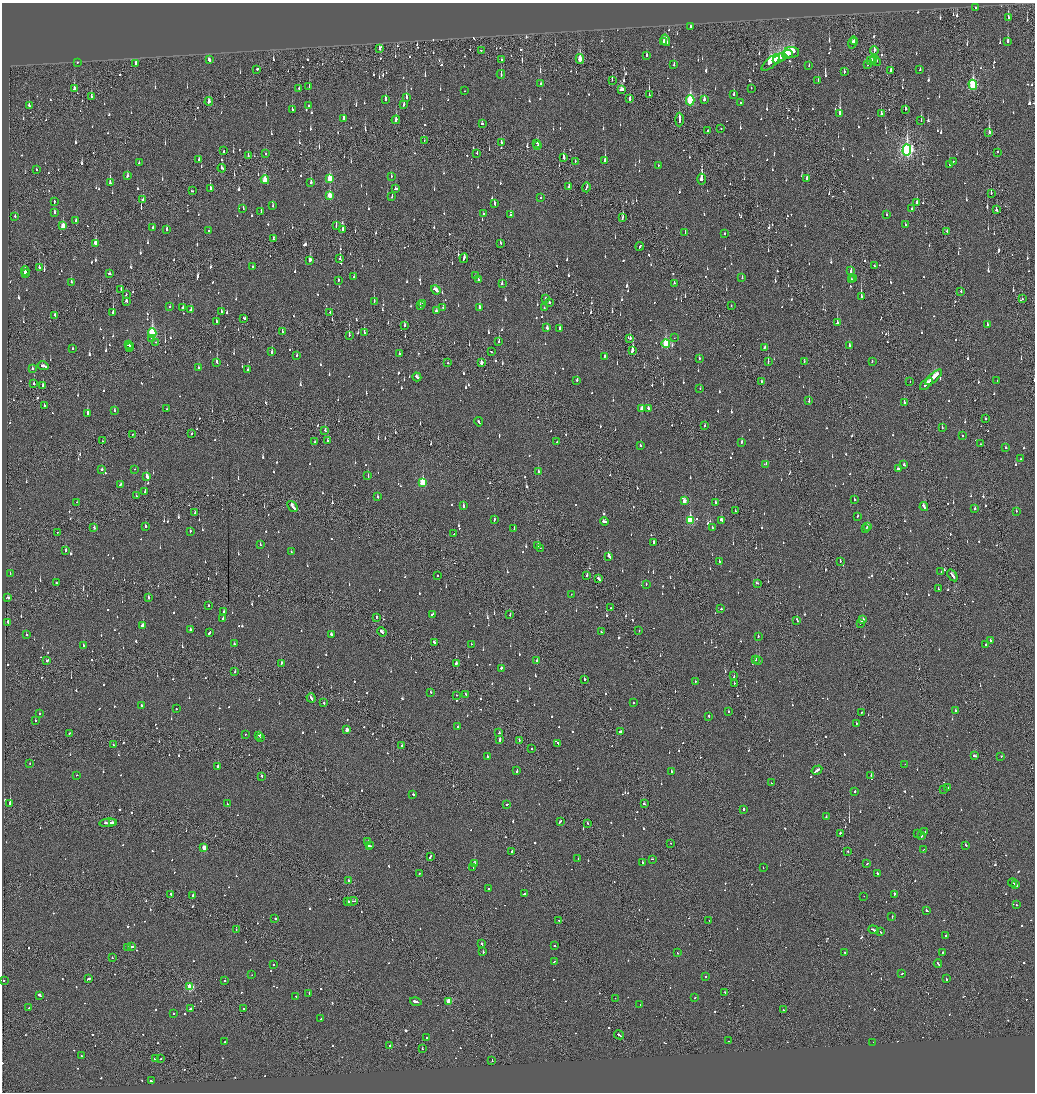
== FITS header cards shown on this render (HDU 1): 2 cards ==
NAXIS1  =                 2065
NAXIS2  =                 2180

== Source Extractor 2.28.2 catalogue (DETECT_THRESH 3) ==
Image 2065 x 2180 px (HDU 1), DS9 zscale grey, zoomed out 1/2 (1 PNG px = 2 x 2 image px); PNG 1037 x 1094 px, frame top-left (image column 1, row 2179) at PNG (2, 3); each listed source drawn as its Kron ellipse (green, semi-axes under 4 px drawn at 4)
Background -0.138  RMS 0.073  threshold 0.22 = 3 sigma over >= 5 px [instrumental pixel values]
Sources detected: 1610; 67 cannot appear on this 1/2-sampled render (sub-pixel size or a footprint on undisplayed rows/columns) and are neither listed nor drawn; of the other 1543, the 500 brightest by FLUX_AUTO listed and drawn (1043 fainter detections omitted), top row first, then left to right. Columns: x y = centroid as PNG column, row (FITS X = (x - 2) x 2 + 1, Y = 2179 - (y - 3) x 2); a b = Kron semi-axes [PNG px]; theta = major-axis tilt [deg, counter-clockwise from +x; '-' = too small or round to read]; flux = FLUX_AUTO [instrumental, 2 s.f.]
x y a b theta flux
975 8 2 1 - 190
1008 18 4 2 - 120
691 26 3 2 - 350
666 40 6 2 -74 240
1007 41 4 2 - 230
664 42 3 2 - 260
853 42 6 2 77 130
855 42 3 2 - 150
379 49 2 2 - 67
481 50 2 2 - 120
874 50 4 2 - 100
791 52 8 5 1 760
788 54 5 3 - 630
646 55 3 2 - 91
783 57 4 3 - 620
580 59 5 2 - 340
779 59 6 2 29 950
209 60 3 2 - 200
501 60 4 1 - 100
870 60 3 3 - 100
874 60 3 2 - 110
876 61 6 4 -54 180
77 62 2 1 - 66
771 62 11 4 40 1000
135 64 4 2 - 210
674 65 3 2 - 180
809 65 3 2 - 95
867 65 3 2 - 66
257 69 2 2 - 270
920 70 2 2 - 130
891 71 3 2 - 180
844 72 3 2 - 73
501 74 4 2 - 100
612 80 3 1 - 70
818 80 3 2 - 64
541 84 2 2 - 360
973 85 5 3 - 1200
309 87 2 1 - 64
299 88 2 2 - 63
751 88 2 2 - 74
74 89 4 2 - 320
622 89 4 4 - 110
465 91 2 1 - 100
649 95 3 1 - 69
734 95 3 2 - 180
91 97 3 2 - 66
406 98 4 2 - 380
630 98 3 1 - 270
386 100 3 2 - 360
690 100 5 3 - 1100
704 100 4 2 - 82
209 102 4 2 - 160
740 102 2 1 - 220
404 104 3 2 - 120
29 105 4 2 - 64
309 106 2 2 - 98
292 109 3 2 - 140
905 109 3 2 - 85
840 114 4 2 - 680
881 114 3 2 - 240
344 118 3 2 - 66
679 119 7 2 89 370
396 120 4 2 - 160
921 121 2 2 - 82
482 124 2 2 - 92
721 128 2 2 - 130
708 131 2 2 - 85
989 132 2 2 - 3700
424 140 3 1 - 66
501 143 4 2 - 120
537 143 3 2 - 76
538 145 2 1 - 310
224 150 3 2 - 85
907 150 6 4 87 3800
998 152 3 1 - 75
266 153 2 2 - 100
477 153 2 1 - 84
248 156 3 1 - 190
564 158 4 2 - 200
199 160 2 2 - 94
575 161 2 1 - 68
605 161 4 2 - 490
953 161 2 2 - 110
139 163 3 2 - 91
949 164 3 2 - 130
658 166 2 2 - 88
222 168 4 2 - 86
36 170 2 2 - 66
127 176 3 2 - 90
391 176 3 2 - 75
330 178 4 3 - 380
701 179 5 2 - 760
807 179 2 2 - 69
265 180 4 3 - 340
311 182 2 2 - 170
110 183 4 2 - 570
569 186 4 2 - 100
586 187 5 2 - 150
210 189 4 2 - 270
396 189 3 2 - 120
192 191 3 2 - 120
991 193 3 1 - 72
330 195 4 3 - 290
392 196 3 2 - 73
541 198 2 2 - 79
143 200 3 2 - 74
54 202 3 2 - 97
494 203 3 2 - 99
916 203 3 2 - 79
273 206 2 2 - 64
911 208 2 2 - 68
243 209 3 2 - 78
997 210 3 2 - 83
54 212 2 2 - 78
261 212 3 2 - 110
483 213 2 2 - 120
511 215 2 2 - 91
886 215 2 2 - 96
15 216 2 2 - 76
623 217 4 2 - 140
75 221 3 2 - 190
905 225 2 2 - 74
63 226 4 2 - 190
336 226 3 1 - 130
153 227 2 2 - 120
166 229 3 2 - 77
343 230 4 2 - 120
209 231 2 2 - 170
947 231 3 1 - 86
685 232 3 2 - 62
724 233 2 2 - 74
273 239 3 2 - 67
500 243 2 2 - 71
95 244 3 2 - 360
640 246 4 2 - 140
464 258 5 2 - 160
340 259 4 2 - 150
310 260 3 3 - 520
874 266 3 2 - 150
39 267 3 2 - 120
252 267 3 2 - 87
25 271 4 2 - 66
851 271 4 2 - 84
25 273 2 2 - 180
109 274 3 2 - 86
354 276 2 2 - 88
475 276 2 2 - 83
742 277 3 2 - 130
478 279 2 2 - 65
853 279 3 2 - 210
338 280 2 2 - 71
851 280 2 1 - 120
71 282 2 2 - 76
674 283 2 1 - 66
502 284 3 2 - 140
121 289 3 1 - 89
436 290 5 3 - 180
961 291 2 2 - 71
126 294 3 2 - 99
861 297 4 2 - 440
545 298 3 2 - 110
1022 299 2 2 - 240
126 301 3 2 - 83
374 301 2 2 - 120
549 303 2 2 - 160
423 304 4 2 - 130
420 306 3 2 - 66
731 306 2 1 - 71
170 307 2 2 - 64
182 307 3 2 - 150
479 307 3 2 - 160
443 308 2 2 - 78
544 308 2 1 - 69
191 310 3 2 - 100
436 311 3 2 - 83
113 312 3 2 - 240
221 312 3 2 - 64
330 312 2 2 - 90
55 315 3 2 - 110
244 318 3 2 - 62
216 321 3 2 - 69
837 323 3 2 - 270
987 324 3 2 - 110
405 325 2 2 - 100
547 328 3 2 - 110
559 329 3 2 - 210
282 332 3 2 - 68
152 333 5 3 - 1200
364 333 3 2 - 89
349 335 3 2 - 150
151 338 2 2 - 98
630 338 3 1 - 430
674 338 2 1 - 150
499 341 3 2 - 330
156 342 2 1 - 120
666 343 4 3 - 760
128 344 4 2 - 110
849 345 2 2 - 100
130 346 2 2 - 130
764 347 3 2 - 81
72 348 2 2 - 110
130 348 3 2 - 76
632 351 4 2 - 230
272 352 3 2 - 120
491 352 3 2 - 150
399 353 2 2 - 86
297 355 3 2 - 71
604 356 2 2 - 99
699 358 2 2 - 66
804 361 2 2 - 68
872 361 2 2 - 66
217 362 4 2 - 260
768 362 2 1 - 66
448 363 2 2 - 67
481 363 3 2 - 86
43 366 5 2 - 180
198 368 2 2 - 89
32 369 3 2 - 88
248 370 2 2 - 180
417 377 4 2 - 140
934 377 11 3 43 620
577 380 2 2 - 98
762 381 2 1 - 120
997 381 2 1 - 80
910 382 2 1 - 220
34 384 2 2 - 76
926 384 8 2 43 280
43 385 3 2 - 99
700 388 2 2 - 140
809 401 3 2 - 170
904 403 3 2 - 290
44 406 2 2 - 150
648 408 2 2 - 110
167 409 2 2 - 63
642 409 3 2 - 150
114 410 2 2 - 65
87 414 3 2 - 420
986 419 2 1 - 100
479 422 4 2 - 150
705 425 2 2 - 95
942 427 2 2 - 93
325 430 3 2 - 110
132 434 2 1 - 100
191 434 2 2 - 65
962 435 2 2 - 410
103 441 2 1 - 82
327 441 3 2 - 90
315 442 2 2 - 66
557 442 3 2 - 170
741 442 3 2 - 180
981 444 2 2 - 64
640 445 2 2 - 80
1006 448 2 2 - 98
1020 459 2 2 - 82
766 464 3 2 - 130
904 465 2 2 - 63
102 469 3 2 - 100
135 469 2 1 - 96
899 469 3 2 - 93
538 471 2 2 - 67
368 476 2 2 - 63
147 477 3 2 - 340
423 483 4 3 - 850
120 484 3 2 - 79
145 492 2 2 - 330
136 496 3 2 - 75
377 497 2 2 - 71
854 500 2 2 - 100
684 501 3 2 - 140
77 502 2 1 - 70
715 502 3 2 - 110
293 506 6 2 -49 220
463 506 3 2 - 120
924 506 4 2 - 420
975 509 2 2 - 470
735 511 2 2 - 68
1016 511 2 2 - 63
195 512 3 2 - 210
857 516 3 2 - 68
494 519 3 2 - 110
690 520 4 3 - 920
721 520 4 2 - 110
604 521 4 2 - 140
145 526 2 2 - 210
712 527 3 2 - 120
867 527 2 2 - 210
94 528 3 2 - 84
514 529 3 2 - 140
866 529 2 2 - 73
190 531 2 2 - 98
57 532 2 1 - 77
454 534 2 2 - 250
653 542 2 2 - 160
260 544 2 2 - 72
538 546 3 2 - 110
540 548 2 2 - 130
65 551 3 2 - 200
291 552 2 2 - 82
609 556 3 2 - 580
719 561 2 2 - 86
840 561 2 1 - 68
941 572 2 1 - 110
10 574 2 2 - 71
587 575 2 2 - 160
952 575 6 2 -54 230
438 576 2 2 - 120
599 579 3 2 - 180
56 583 2 2 - 86
757 583 3 2 - 110
646 584 2 2 - 93
938 589 2 2 - 65
571 594 2 1 - 100
148 597 2 2 - 89
8 598 3 2 - 130
208 606 2 2 - 130
611 608 2 2 - 100
721 609 3 2 - 160
224 612 3 2 - 73
432 614 3 2 - 85
510 615 2 2 - 68
376 617 2 2 - 120
223 619 3 2 - 140
797 620 3 2 - 150
863 620 4 2 - 140
8 622 3 2 - 210
860 623 3 1 - 150
142 625 3 2 - 560
190 629 2 2 - 150
639 631 2 1 - 77
382 632 5 2 - 190
601 632 2 2 - 71
209 633 4 2 - 160
26 634 2 2 - 140
332 635 3 2 - 120
758 636 2 2 - 100
990 641 4 2 - 210
434 642 3 2 - 190
234 644 2 2 - 130
471 644 2 1 - 72
83 645 2 2 - 83
986 645 2 2 - 110
756 659 2 2 - 190
47 660 3 2 - 97
537 661 2 2 - 68
759 661 2 2 - 350
456 663 3 2 - 270
281 664 3 2 - 160
501 668 2 2 - 98
235 671 2 2 - 80
734 676 2 1 - 170
584 679 2 2 - 120
695 682 2 2 - 63
734 683 2 2 - 120
431 692 2 2 - 100
466 694 2 2 - 66
456 695 2 1 - 68
311 698 5 2 - 170
324 703 2 1 - 75
633 703 2 2 - 74
141 705 2 2 - 91
176 709 2 2 - 66
955 710 2 2 - 78
728 711 2 2 - 99
861 713 2 1 - 74
40 714 2 2 - 62
709 716 2 2 - 170
35 720 2 2 - 76
856 724 2 2 - 83
458 726 2 2 - 220
347 730 3 2 - 120
620 732 3 2 - 260
69 733 2 2 - 75
499 733 2 2 - 64
246 734 2 2 - 77
259 735 3 2 - 220
260 737 2 1 - 130
500 739 3 2 - 210
519 740 2 2 - 66
558 743 2 2 - 98
113 745 3 2 - 110
402 746 2 2 - 120
532 749 2 1 - 63
487 756 2 2 - 68
974 756 4 2 - 220
1001 756 2 2 - 81
30 763 2 1 - 82
905 764 2 2 - 63
218 767 2 2 - 330
817 770 5 2 - 160
517 771 3 2 - 79
671 771 3 2 - 95
77 775 2 1 - 110
871 775 2 2 - 290
261 776 2 2 - 100
771 783 2 1 - 110
948 788 2 1 - 77
944 790 2 2 - 73
855 792 2 2 - 300
413 794 2 2 - 65
10 803 2 2 - 1100
227 804 2 2 - 120
507 804 3 2 - 90
644 804 3 2 - 94
743 809 2 2 - 140
826 817 2 2 - 120
560 821 3 2 - 120
112 822 2 1 - 96
108 823 9 2 6 570
587 823 3 2 - 81
925 832 2 2 - 130
840 833 2 2 - 130
917 833 2 2 - 86
921 836 3 2 - 200
368 841 2 2 - 100
670 843 2 2 - 67
966 845 2 2 - 110
369 846 3 2 - 89
371 846 3 2 - 97
204 848 3 2 - 160
924 849 3 1 - 130
848 851 2 2 - 94
512 852 3 2 - 100
430 856 3 2 - 140
578 859 2 2 - 70
652 859 3 2 - 66
642 862 3 2 - 140
474 864 3 2 - 1700
867 864 3 2 - 75
473 867 2 2 - 64
763 868 2 2 - 76
419 873 2 2 - 96
877 873 2 2 - 310
349 880 2 2 - 380
1012 883 4 1 - 130
1016 885 4 2 - 160
489 889 2 2 - 96
171 894 3 1 - 98
525 894 2 2 - 140
894 894 2 2 - 230
193 895 2 2 - 310
864 896 2 1 - 130
352 901 5 2 - 210
347 902 3 2 - 290
1016 905 2 2 - 150
927 910 3 2 - 130
892 917 2 2 - 68
275 919 2 2 - 67
559 920 2 2 - 67
709 920 2 2 - 68
236 930 2 2 - 73
873 930 5 2 - 240
880 932 2 2 - 75
946 936 2 2 - 65
481 944 3 2 - 110
555 946 2 2 - 75
131 947 3 2 - 170
128 948 3 2 - 200
483 952 2 2 - 170
943 952 2 2 - 110
677 953 2 2 - 71
845 953 3 2 - 99
112 958 2 2 - 64
554 962 3 1 - 74
938 964 4 2 - 160
273 965 2 2 - 87
901 974 3 2 - 65
252 975 2 1 - 64
706 976 2 2 - 170
88 979 3 2 - 320
946 979 3 2 - 110
3 980 2 2 - 96
225 981 2 2 - 88
190 987 3 3 - 830
725 992 3 1 - 110
309 993 3 2 - 80
40 995 3 2 - 450
296 996 2 2 - 62
615 998 2 1 - 63
695 998 2 1 - 150
416 1001 6 2 -15 210
449 1002 3 3 - 460
640 1004 2 2 - 77
29 1008 2 2 - 260
191 1008 3 2 - 340
244 1008 3 2 - 130
783 1010 2 2 - 65
174 1013 2 2 - 88
321 1019 3 2 - 110
619 1035 5 2 - 210
427 1038 2 2 - 100
729 1041 2 2 - 84
225 1042 2 2 - 72
873 1042 2 2 - 110
389 1046 2 1 - 64
422 1049 2 1 - 310
81 1056 2 2 - 74
155 1058 3 2 - 92
161 1058 2 1 - 67
492 1060 2 1 - 76
152 1081 3 2 - 240
At the frame edge (FLAGS 8, measured only in part): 1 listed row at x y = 3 980
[1043 fainter detections neither listed nor drawn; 67 sub-pixel or undisplayed-footprint detections neither listed nor drawn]